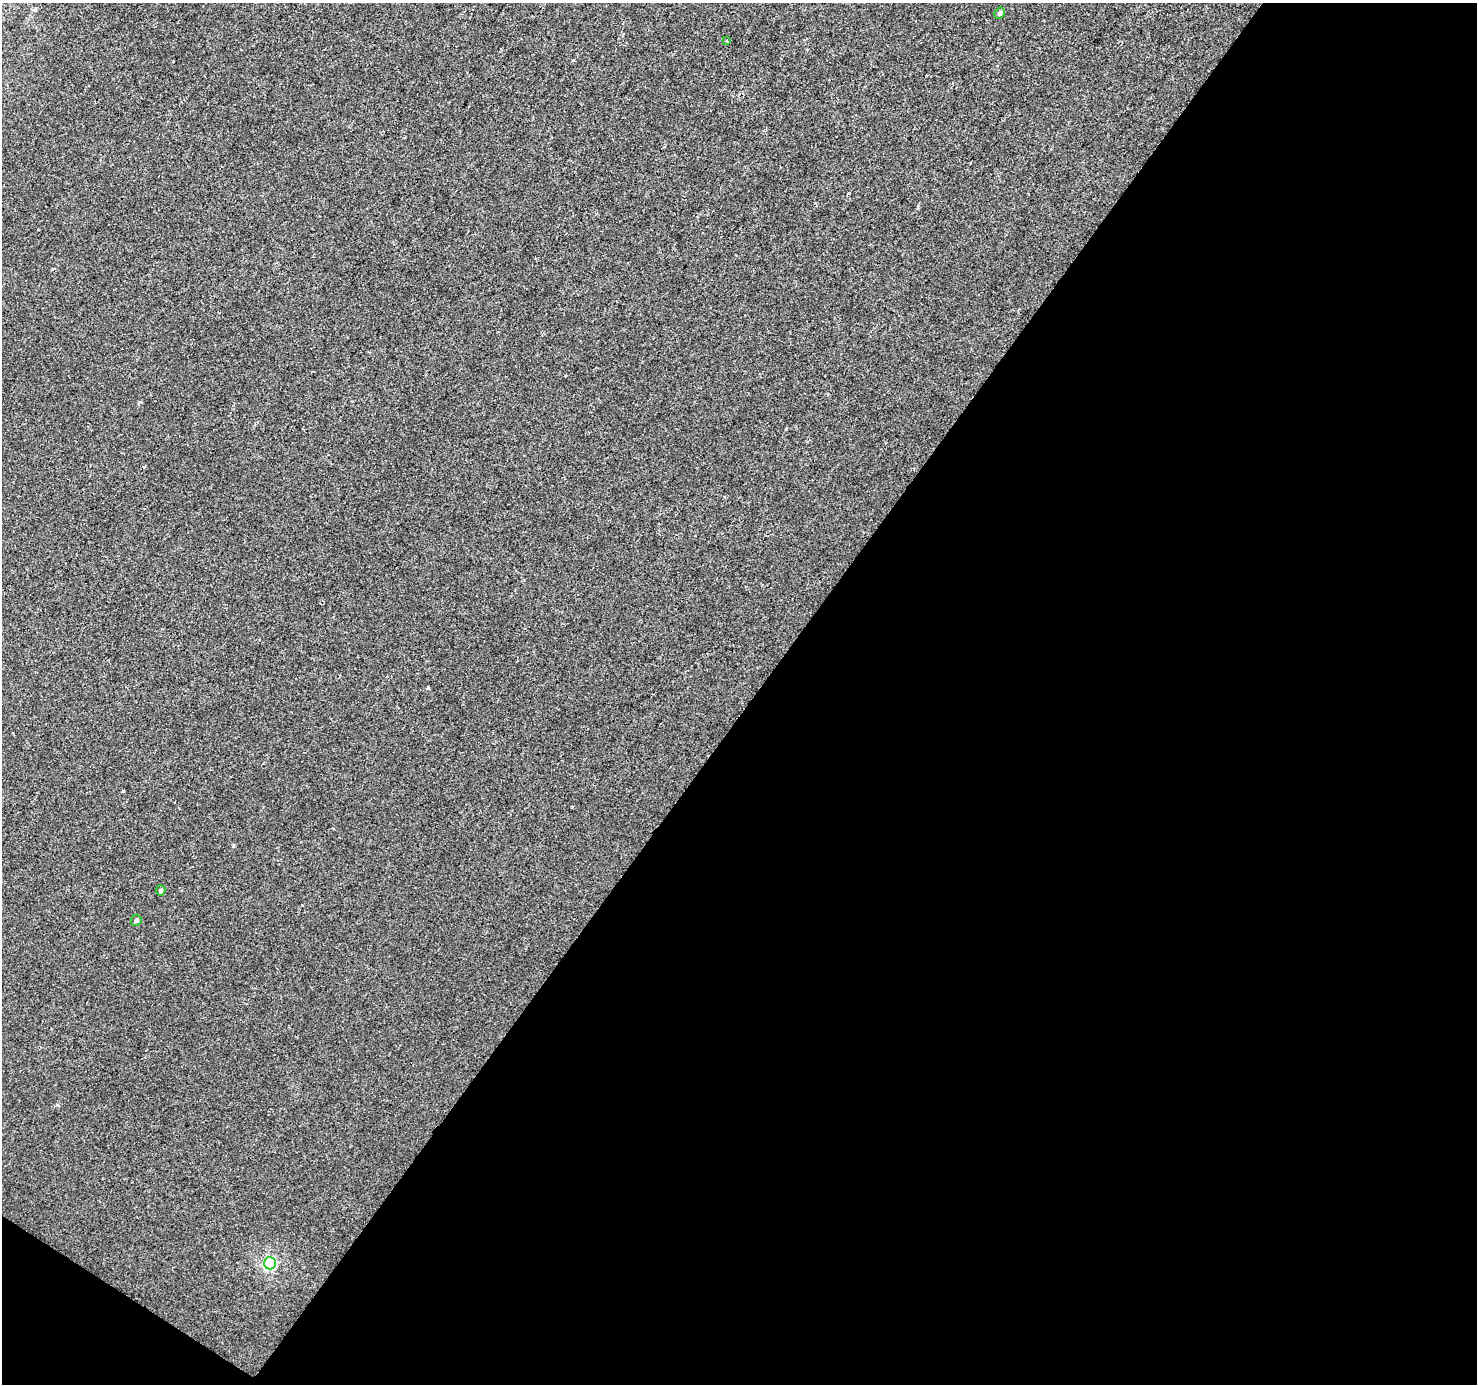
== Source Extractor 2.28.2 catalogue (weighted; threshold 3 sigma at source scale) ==
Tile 4 of 2 x 2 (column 2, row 2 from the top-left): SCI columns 1477-2951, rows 98-1479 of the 2951 x 2977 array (HDU 1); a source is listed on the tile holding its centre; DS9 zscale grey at full resolution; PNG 1479 x 1386 px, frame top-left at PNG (2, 3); each listed source drawn as its Kron ellipse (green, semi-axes under 4 px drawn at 4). Shown black and unused: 50% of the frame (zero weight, under 2 of 3 exposures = <1% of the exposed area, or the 3 px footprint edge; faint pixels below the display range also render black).
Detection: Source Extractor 2.28.2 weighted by HDU 2 'WHT'; one run over the whole footprint, this tile lists its part. Background -2.54e-04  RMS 0.0045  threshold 0.0201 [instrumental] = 3 sigma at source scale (4.5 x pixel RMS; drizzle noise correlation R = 1.50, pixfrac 1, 0.0396/0.0396 arcsec/px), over >= 5 px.
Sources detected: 6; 1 cosmic-ray / hot-pixel residue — neither listed nor drawn; the other 5 listed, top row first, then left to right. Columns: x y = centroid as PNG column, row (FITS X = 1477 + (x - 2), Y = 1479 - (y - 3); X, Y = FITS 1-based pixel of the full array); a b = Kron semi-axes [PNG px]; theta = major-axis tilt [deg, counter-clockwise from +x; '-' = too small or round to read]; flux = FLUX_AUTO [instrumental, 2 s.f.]
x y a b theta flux
999 13 6 4 56 1.1
727 41 3 3 - 0.49
161 890 5 4 - 1.2
136 920 6 5 - 1.2
270 1263 6 6 - 63